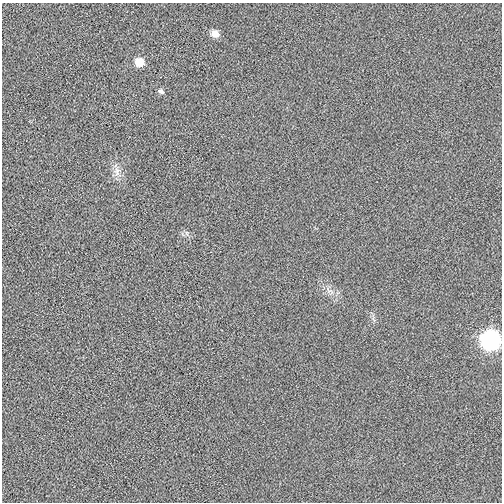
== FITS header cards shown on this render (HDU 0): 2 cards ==
NAXIS1  =                  500
NAXIS2  =                  500

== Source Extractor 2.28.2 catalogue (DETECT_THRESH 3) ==
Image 500 x 500 px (HDU 0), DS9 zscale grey, 1 PNG px = 1 image px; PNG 504 x 504 px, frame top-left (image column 1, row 500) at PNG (2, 3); no overlay
Background 0.00223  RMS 0.038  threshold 0.113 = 3 sigma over >= 5 px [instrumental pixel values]
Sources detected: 5; all 5 listed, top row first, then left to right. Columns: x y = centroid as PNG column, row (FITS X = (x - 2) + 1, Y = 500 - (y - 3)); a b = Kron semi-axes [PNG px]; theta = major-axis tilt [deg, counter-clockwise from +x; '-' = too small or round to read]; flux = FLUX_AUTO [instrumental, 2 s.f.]
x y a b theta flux
215 34 8 6 -23 23
139 62 8 7 - 42
161 91 8 6 -25 6.4
117 171 16 7 -83 18
490 340 10 9 - 800
At the frame edge (FLAGS 8, measured only in part): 1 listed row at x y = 490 340